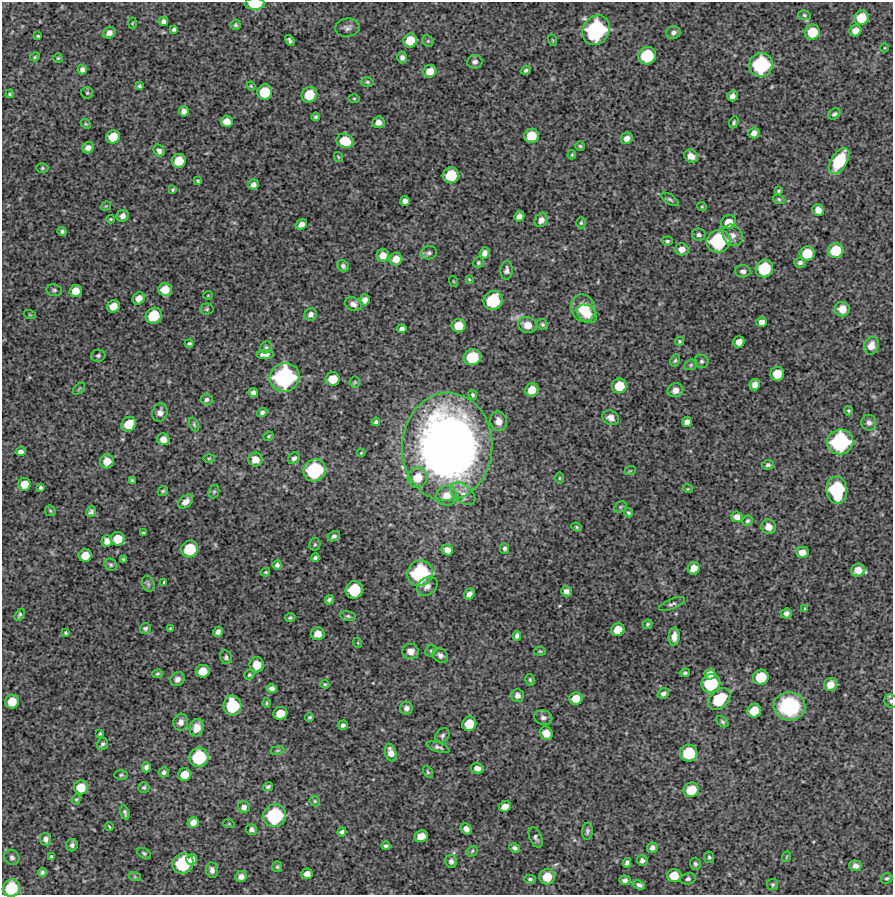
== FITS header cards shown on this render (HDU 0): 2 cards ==
NAXIS1  =                  891 /Length X axis
NAXIS2  =                  893 /Length Y axis

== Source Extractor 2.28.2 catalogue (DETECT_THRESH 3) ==
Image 891 x 893 px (HDU 0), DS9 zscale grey, 1 PNG px = 1 image px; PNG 895 x 897 px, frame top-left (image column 1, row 893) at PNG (2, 2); each listed source drawn as its Kron ellipse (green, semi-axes under 4 px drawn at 4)
Background 4090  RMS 300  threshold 902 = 3 sigma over >= 5 px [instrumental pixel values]
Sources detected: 328; all 328 listed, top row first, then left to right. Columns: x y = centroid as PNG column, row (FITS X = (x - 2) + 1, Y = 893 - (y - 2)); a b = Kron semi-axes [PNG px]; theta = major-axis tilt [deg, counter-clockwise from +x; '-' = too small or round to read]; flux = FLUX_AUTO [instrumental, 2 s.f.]
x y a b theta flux
255 4 10 6 0 5.5e+05
804 15 6 5 - 3.3e+04
861 18 7 7 - 4.0e+05
163 21 5 4 - 6.5e+04
132 23 5 3 - 2.0e+04
235 25 5 5 - 3.5e+04
347 28 12 9 8 9.5e+04
174 29 4 4 - 4.0e+04
596 30 15 13 55 2.3e+06
855 31 6 5 - 1.4e+05
812 32 7 7 - 4.9e+05
109 33 6 5 - 1.0e+05
673 33 7 6 - 6.9e+04
38 36 3 3 - 2.5e+04
290 40 6 3 -59 4.4e+04
552 40 6 3 -71 2.1e+04
410 41 7 7 - 3.6e+05
428 41 6 5 - 3.0e+04
884 48 4 3 - 1.7e+04
647 56 9 8 - 7.8e+05
35 57 5 4 - 2.4e+04
402 57 6 5 - 6.2e+04
58 58 4 4 - 2.3e+04
475 62 7 6 - 7.9e+04
761 65 12 11 - 1.6e+06
82 70 5 4 - 7.3e+04
526 70 5 4 - 4.3e+04
430 71 6 6 - 2.2e+05
367 82 6 5 - 3.6e+04
139 86 3 3 - 2.9e+04
251 86 5 3 - 1.9e+04
265 92 8 7 - 5.3e+05
87 93 6 5 - 3.0e+04
10 94 4 3 - 2.5e+04
309 95 8 7 - 4.4e+05
732 96 5 5 - 1.0e+05
354 98 6 4 0 2.5e+04
184 111 5 5 - 9.0e+04
834 114 7 5 38 4.2e+04
316 117 4 3 - 3.5e+04
227 121 6 5 - 1.7e+05
378 122 6 6 - 1.3e+05
734 122 6 4 65 3.6e+04
86 124 5 4 - 2.4e+04
754 133 5 5 - 1.1e+05
531 136 7 7 - 3.9e+05
113 137 7 6 - 3.5e+05
627 138 6 5 - 1.1e+05
345 141 8 7 - 4.3e+05
580 146 5 5 - 3.1e+04
88 148 6 5 - 1.0e+05
159 151 6 5 - 6.5e+04
572 155 5 3 - 2.2e+04
691 156 7 6 - 1.4e+05
338 157 5 3 - 2.1e+04
179 161 7 7 - 3.7e+05
839 161 14 8 59 7.9e+05
42 168 6 5 - 3.1e+04
451 175 8 8 - 5.7e+05
198 181 4 3 - 2.4e+04
253 185 5 5 - 8.5e+04
172 190 3 3 - 2.7e+04
779 191 3 3 - 2.5e+04
670 199 10 4 -33 4.1e+04
779 199 6 4 -22 3.0e+04
405 201 5 5 - 8.8e+04
106 206 5 3 - 1.9e+04
702 207 4 4 - 2.2e+04
818 210 6 5 - 1.5e+05
123 216 6 5 - 9.1e+04
519 216 5 5 - 9.0e+04
111 219 4 4 - 2.0e+04
541 220 7 6 - 1.1e+05
729 222 7 7 - 2.1e+05
581 223 5 4 - 3.3e+04
301 224 6 4 34 1.1e+05
62 231 4 4 - 4.6e+04
699 235 7 6 - 5.4e+04
733 235 11 9 -52 1.2e+05
667 241 5 4 - 3.2e+04
719 241 12 11 - 1.5e+06
682 249 7 6 - 1.4e+05
836 250 8 7 - 5.0e+05
429 253 8 6 10 6.3e+04
484 253 6 5 - 1.0e+05
807 253 7 7 - 4.1e+05
383 256 6 6 - 1.8e+05
396 259 6 6 - 1.9e+05
478 263 6 5 - 3.3e+04
800 263 6 5 - 5.5e+04
343 266 6 5 - 5.4e+04
764 269 9 8 - 7.9e+05
507 270 9 6 87 7.8e+04
743 271 8 6 -4 6.0e+04
469 279 4 3 - 1.8e+04
453 281 5 3 - 1.7e+04
54 290 8 6 -11 4.3e+04
165 290 7 6 - 2.8e+05
76 291 6 6 - 2.2e+05
208 295 5 3 - 1.6e+04
139 298 6 5 - 1.4e+05
365 300 5 5 - 9.7e+04
493 301 10 9 - 9.3e+05
353 304 8 6 -25 9.4e+04
113 306 6 6 - 2.3e+05
583 308 14 12 -66 4.9e+05
207 309 7 5 2 3.7e+04
842 309 7 7 - 1.7e+05
311 314 6 6 - 8.9e+04
587 314 11 8 -39 1.7e+05
30 315 6 4 -19 2.2e+04
154 316 8 7 - 5.9e+05
761 322 5 5 - 1.0e+05
542 324 6 5 - 3.6e+04
527 325 9 8 - 1.9e+05
459 326 7 6 - 3.1e+05
402 329 5 4 - 6.7e+04
679 341 4 4 - 2.6e+04
739 342 6 5 - 1.5e+05
189 343 4 3 - 3.7e+04
871 346 9 7 68 1.8e+05
266 347 6 5 - 3.4e+04
265 354 8 4 2 1.0e+05
98 356 7 6 - 4.6e+04
472 357 8 8 - 7.1e+05
675 360 6 4 62 3.6e+04
702 361 7 6 - 4.5e+04
691 365 6 5 - 3.3e+04
777 374 7 7 - 2.9e+05
284 377 15 14 - 2.5e+06
333 379 7 6 - 3.1e+05
355 382 5 5 - 3.0e+04
755 385 6 5 - 1.1e+05
619 386 7 7 - 4.4e+05
79 389 7 3 45 2.0e+04
532 390 7 6 - 2.6e+05
675 390 8 7 - 1.2e+05
253 393 5 4 - 7.0e+04
473 395 5 4 - 3.4e+04
207 400 6 5 - 4.7e+04
849 411 5 4 - 2.9e+04
160 412 9 7 75 9.5e+04
262 412 5 4 - 4.8e+04
611 418 9 7 -29 1.2e+05
499 421 10 8 -76 1.8e+05
376 422 4 4 - 4.1e+04
687 422 5 5 - 1.1e+05
869 423 8 7 - 7.6e+04
129 424 8 6 47 3.7e+05
194 424 7 4 -64 3.2e+04
269 436 5 3 - 2.4e+04
163 439 6 6 - 1.6e+05
840 442 13 12 - 1.9e+06
447 447 54 45 87 1.5e+07
20 452 5 4 - 7.2e+04
361 453 4 3 - 1.8e+04
209 458 5 3 - 2.1e+04
294 458 6 5 - 6.1e+04
255 460 7 7 - 1.9e+05
107 461 7 7 - 1.9e+05
768 465 6 5 - 4.2e+04
314 470 11 10 - 1.5e+06
630 471 6 3 19 2.0e+04
418 478 10 9 - 3.7e+05
559 478 6 4 90 2.5e+04
132 480 4 3 - 2.8e+04
24 484 6 6 - 2.3e+05
41 487 4 4 - 3.7e+04
688 489 5 3 - 1.9e+04
837 490 13 10 -85 1.5e+06
163 491 5 4 - 3.3e+04
214 492 7 5 69 3.2e+04
463 494 14 8 -39 1.6e+05
447 496 10 9 - 2.4e+05
186 502 8 5 43 1.2e+05
620 507 6 5 - 3.1e+04
50 511 6 5 - 2.6e+04
91 512 5 5 - 4.9e+04
628 513 5 4 - 3.2e+04
737 517 6 5 - 1.1e+05
748 521 5 4 - 3.9e+04
577 527 5 4 - 2.5e+04
769 527 7 7 - 1.4e+05
143 533 4 3 - 3.0e+04
334 536 6 5 - 5.5e+04
118 539 7 6 - 3.1e+05
107 541 6 5 - 1.1e+05
315 544 6 5 - 3.4e+04
504 548 5 4 - 4.7e+04
190 549 8 8 - 6.4e+05
447 550 6 5 - 1.3e+05
802 552 6 6 - 1.7e+05
85 555 6 6 - 2.7e+05
315 557 4 4 - 4.2e+04
123 560 4 3 - 2.9e+04
111 565 6 5 - 4.2e+04
277 565 4 4 - 5.7e+04
694 568 6 6 - 2.1e+05
858 570 7 6 - 2.0e+05
266 572 4 3 - 2.8e+04
420 573 13 12 - 1.8e+06
164 582 4 3 - 2.9e+04
148 584 8 6 -69 5.2e+04
427 586 11 8 36 1.2e+05
354 590 9 8 - 7.8e+05
566 591 5 5 - 9.0e+04
469 594 6 5 - 8.0e+04
329 600 5 4 - 4.5e+04
672 604 14 5 21 6.3e+04
805 609 3 3 - 2.4e+04
786 613 5 5 - 8.3e+04
20 615 6 4 59 3.5e+04
348 616 7 5 -10 3.7e+04
290 618 5 4 - 3.1e+04
648 624 5 3 - 2.9e+04
145 628 5 5 - 4.9e+04
170 629 3 2 - 2.0e+04
618 630 7 6 - 2.5e+05
218 632 5 4 - 6.9e+04
65 633 4 3 - 2.7e+04
318 634 7 6 - 1.9e+05
517 636 5 4 - 5.9e+04
674 637 9 5 87 1.4e+05
358 643 5 3 - 1.6e+04
411 651 8 7 - 1.3e+05
431 651 6 5 - 3.0e+04
540 651 6 4 -7 2.6e+04
440 655 8 6 -39 7.9e+04
226 657 7 6 - 4.4e+04
257 665 7 7 - 2.9e+05
203 671 7 6 - 2.8e+05
685 673 5 4 - 3.8e+04
157 674 5 4 - 2.7e+04
710 674 5 5 - 1.3e+05
249 675 5 4 - 2.7e+04
761 677 8 7 - 5.2e+05
177 679 7 6 - 9.4e+04
530 680 6 4 -76 3.1e+04
711 683 10 9 - 9.3e+05
325 684 4 3 - 2.6e+04
830 685 7 6 - 1.6e+05
272 688 5 4 - 7.8e+04
663 693 6 4 35 6.9e+04
517 695 6 6 - 8.4e+04
576 699 6 6 - 2.5e+05
719 699 13 8 45 8.1e+05
891 701 7 6 - 5.1e+04
12 702 7 6 - 3.3e+05
267 703 5 3 - 2.3e+04
232 706 10 9 - 8.8e+05
789 706 16 14 -4 1.6e+06
406 708 6 6 - 7.3e+04
754 711 7 6 - 3.6e+05
280 713 7 6 - 2.7e+05
310 717 4 3 - 3.0e+04
543 717 9 7 -12 8.0e+04
181 722 8 7 - 1.0e+05
722 722 7 4 -40 3.6e+04
469 724 7 7 - 3.7e+05
343 725 5 4 - 5.8e+04
197 728 9 7 74 1.7e+05
546 733 7 6 - 1.8e+05
100 734 3 3 - 2.6e+04
442 736 8 6 47 5.1e+04
102 744 6 5 - 4.5e+04
438 747 12 4 -17 5.8e+04
277 750 7 3 9 2.4e+04
391 752 9 5 -74 1.5e+05
689 753 9 8 - 6.7e+05
199 757 10 9 - 9.9e+05
146 767 5 4 - 5.6e+04
477 768 7 5 -9 1.1e+05
164 772 5 5 - 5.2e+04
428 772 6 4 -61 2.9e+04
121 775 7 5 1 3.4e+04
185 775 7 6 - 2.5e+05
81 787 7 7 - 3.4e+05
144 787 5 5 - 3.6e+04
268 787 5 4 - 4.5e+04
691 790 8 7 - 4.0e+05
76 799 5 4 - 2.5e+04
315 801 6 4 -48 2.9e+04
505 806 6 5 - 1.7e+05
244 807 6 6 - 8.2e+04
125 813 7 3 -74 4.5e+04
275 816 12 11 - 1.5e+06
193 822 6 5 - 1.3e+05
229 824 6 3 -19 1.8e+04
109 826 4 2 - 1.9e+04
251 829 6 5 - 6.7e+04
466 829 6 5 - 8.9e+04
587 831 8 5 83 5.0e+04
342 832 4 4 - 4.9e+04
421 836 7 5 21 2.4e+05
536 837 11 6 -67 5.8e+04
46 839 6 5 - 7.9e+04
72 845 6 6 - 5.8e+04
386 846 4 3 - 3.9e+04
515 848 5 4 - 5.4e+04
652 848 5 5 - 7.5e+04
472 851 6 4 48 2.9e+04
144 853 7 5 -30 3.5e+04
12 857 8 7 - 6.1e+04
52 857 4 3 - 3.5e+04
709 857 6 5 - 3.7e+04
786 857 5 3 - 1.8e+04
192 859 6 5 - 1.4e+05
642 860 5 5 - 7.1e+04
451 861 6 6 - 7.4e+04
183 863 11 10 - 1.2e+06
627 863 5 4 - 5.3e+04
695 864 6 5 - 4.5e+04
855 866 6 5 - 9.8e+04
277 867 5 5 - 3.6e+04
212 870 8 6 -82 8.5e+04
42 873 4 4 - 4.7e+04
307 874 5 5 - 1.3e+05
674 875 7 6 - 3.2e+05
135 877 6 4 -18 2.8e+04
241 877 6 5 - 1.1e+05
547 877 8 7 - 3.7e+05
887 878 6 5 - 4.0e+04
530 879 6 4 -14 3.4e+04
688 879 8 5 14 5.3e+04
625 880 5 5 - 7.1e+04
639 885 6 4 -25 5.3e+04
773 885 5 5 - 3.5e+04
11 888 9 8 - 7.8e+05
At the frame edge (FLAGS 8, measured only in part): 3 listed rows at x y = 255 4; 891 701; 11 888